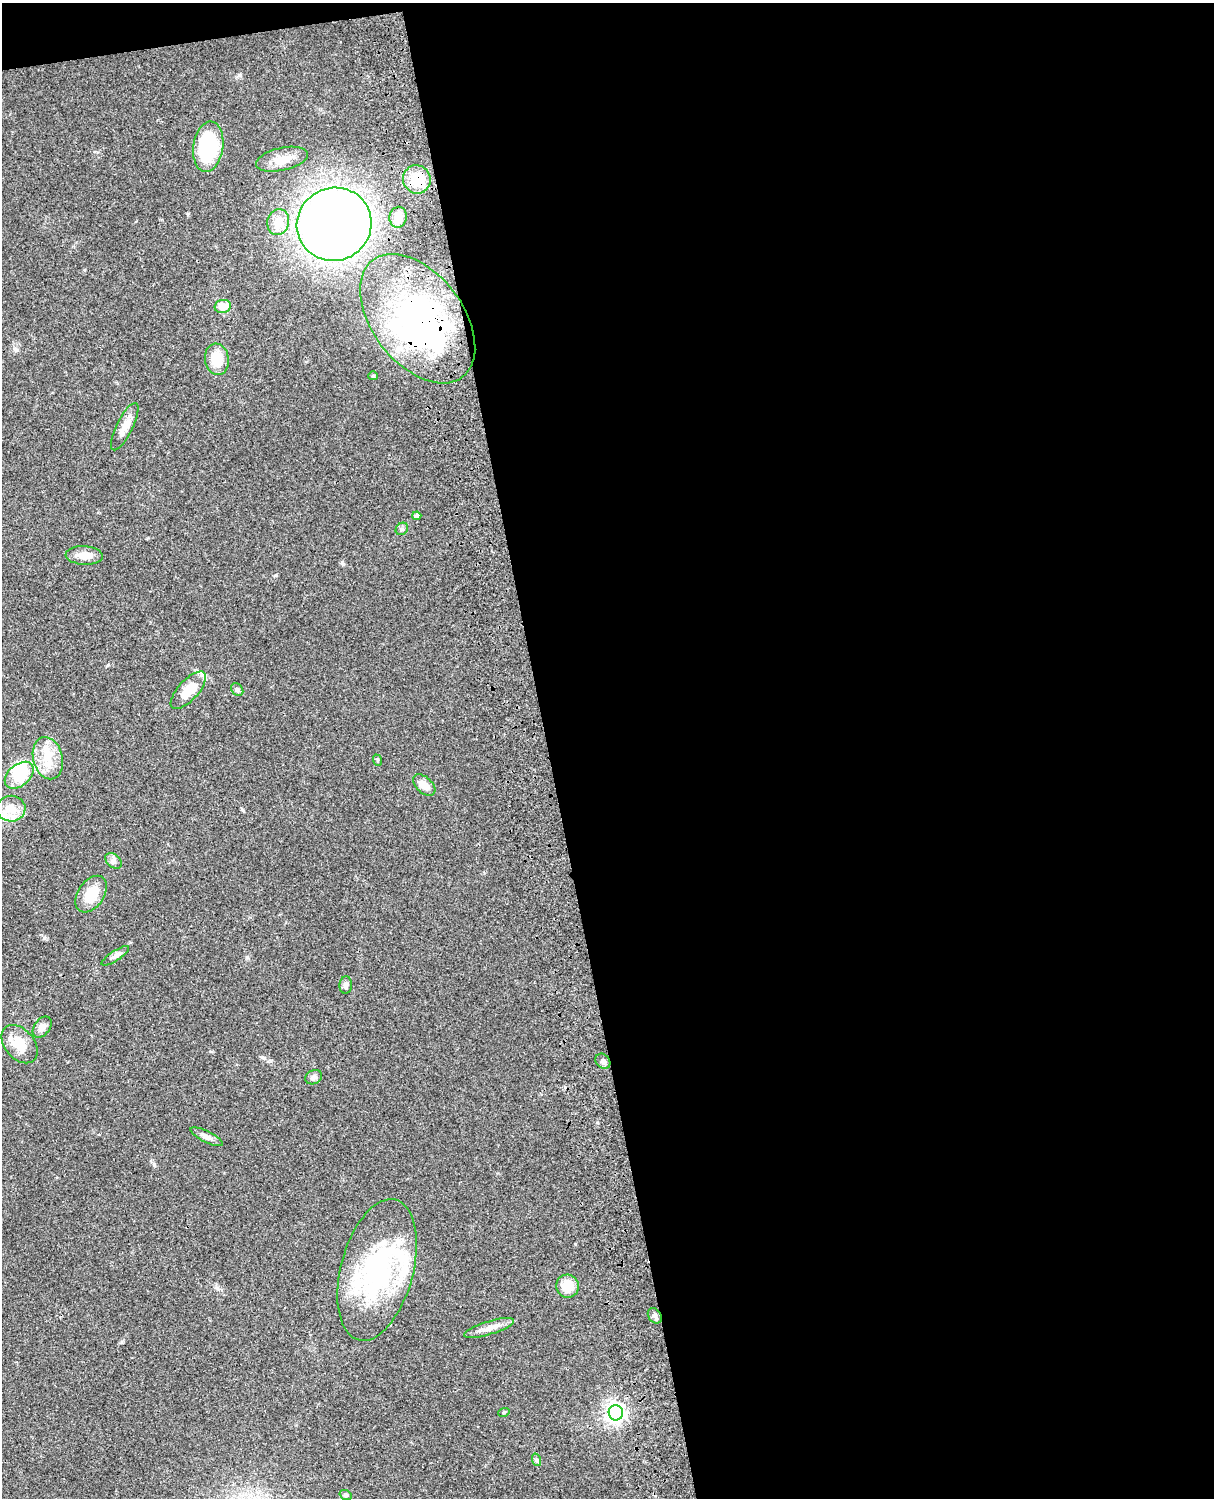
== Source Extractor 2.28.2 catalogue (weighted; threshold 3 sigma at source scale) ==
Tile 4 of 4 x 3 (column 4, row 1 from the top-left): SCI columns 3759-4970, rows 3269-4764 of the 5089 x 4927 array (HDU 1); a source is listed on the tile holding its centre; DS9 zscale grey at full resolution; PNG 1216 x 1500 px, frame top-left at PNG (2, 3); each listed source drawn as its Kron ellipse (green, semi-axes under 4 px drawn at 4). Shown black and unused: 56% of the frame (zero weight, under 3 of 4 exposures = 6% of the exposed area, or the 3 px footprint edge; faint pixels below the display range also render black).
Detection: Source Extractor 2.28.2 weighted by HDU 2 'WHT'; one run over the whole footprint, this tile lists its part. Background 0.0798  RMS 0.0058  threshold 0.0262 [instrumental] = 3 sigma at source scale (4.5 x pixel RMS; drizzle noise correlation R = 1.50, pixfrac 1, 0.05/0.05 arcsec/px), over >= 5 px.
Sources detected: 44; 2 inside a brighter object's white glare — neither listed nor drawn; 4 inside a brighter listed object's ellipse — not listed separately; the other 38 listed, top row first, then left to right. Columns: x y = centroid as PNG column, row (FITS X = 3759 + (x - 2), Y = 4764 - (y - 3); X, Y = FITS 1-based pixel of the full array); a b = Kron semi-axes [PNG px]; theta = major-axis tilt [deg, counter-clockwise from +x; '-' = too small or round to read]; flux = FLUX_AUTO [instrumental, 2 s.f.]
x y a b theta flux
208 147 25 15 82 53
282 159 26 11 13 9.4
417 179 14 13 - 13
398 217 10 8 79 7
278 222 13 11 77 7.1
334 224 38 36 28 620
223 306 8 6 14 7.9
418 319 74 45 -52 170
217 359 16 12 -81 13
373 376 5 4 - 0.67
125 427 26 8 64 6.7
417 516 4 4 - 2.1
402 529 7 5 43 1.2
84 555 18 9 -3 6.4
188 690 24 10 48 16
237 690 7 5 -52 1.2
48 758 21 15 -77 13
377 760 6 3 -71 0.65
19 775 16 10 39 25
424 785 13 8 -43 6
11 809 14 13 - 9.5
113 861 9 6 -41 2
91 894 20 13 55 13
115 956 16 5 33 2.2
346 985 9 6 85 2.2
42 1027 12 8 54 3.8
20 1044 22 14 -50 11
603 1061 8 6 -49 2.2
314 1077 9 7 26 2
206 1137 18 5 -26 2.9
377 1270 73 36 75 95
567 1286 11 11 - 12
655 1316 8 6 -55 1.7
489 1328 26 6 17 5.1
504 1412 6 3 18 0.53
616 1413 7 7 - 290
537 1460 6 4 -70 0.95
346 1495 6 4 -20 1
Overlapping masked pixels (flux is a lower limit): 2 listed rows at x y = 417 179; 418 319
Unlisted compact peaks at least as high as the median listed source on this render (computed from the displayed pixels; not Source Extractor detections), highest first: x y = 154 1164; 276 575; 247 957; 343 564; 16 350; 575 1244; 239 75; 264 1058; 108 665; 188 214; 243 810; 597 1122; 210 1051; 148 538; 97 152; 217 1288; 130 942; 84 270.